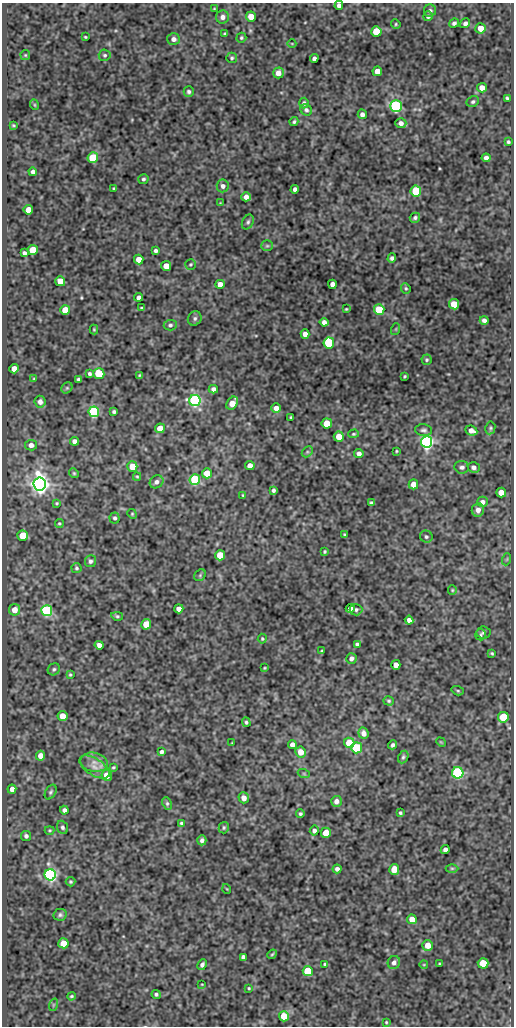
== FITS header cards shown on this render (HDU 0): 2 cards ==
NAXIS1  =                  512
NAXIS2  =                 1024

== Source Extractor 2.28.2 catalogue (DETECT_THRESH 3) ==
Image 512 x 1024 px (HDU 0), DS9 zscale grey, 1 PNG px = 1 image px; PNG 516 x 1028 px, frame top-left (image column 1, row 1024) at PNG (2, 3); each listed source drawn as its Kron ellipse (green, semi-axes under 4 px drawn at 4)
Background 76.1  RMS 0.49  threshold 1.47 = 3 sigma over >= 5 px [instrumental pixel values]
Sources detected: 220; all 220 listed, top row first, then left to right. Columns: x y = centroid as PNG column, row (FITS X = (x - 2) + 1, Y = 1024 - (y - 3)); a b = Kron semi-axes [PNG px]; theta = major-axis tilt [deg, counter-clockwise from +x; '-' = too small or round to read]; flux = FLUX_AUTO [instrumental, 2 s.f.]
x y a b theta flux
339 5 4 4 - 100
214 9 4 3 - 29
430 11 6 6 - 100
428 16 5 5 - 98
223 17 6 6 - 160
251 17 5 5 - 460
454 23 5 4 - 80
465 23 5 4 - 100
396 24 5 4 - 41
481 28 5 5 - 380
376 31 5 5 - 930
225 34 3 3 - 44
85 37 3 2 - 34
241 38 5 4 - 50
173 39 6 6 - 150
292 44 4 3 - 23
25 55 5 5 - 39
105 55 6 5 - 60
232 58 5 5 - 55
314 58 4 4 - 110
377 71 5 5 - 290
278 73 5 5 - 250
482 88 5 4 - 250
189 92 5 5 - 71
507 98 3 3 - 46
473 102 6 5 - 69
304 103 5 4 - 79
35 105 5 3 - 29
396 106 6 5 - 6000
306 110 6 5 - 72
362 114 5 4 - 130
294 122 4 4 - 51
401 123 5 5 - 130
13 125 3 2 - 31
508 142 4 3 - 50
93 158 5 5 - 1300
486 158 4 4 - 120
33 172 4 4 - 98
143 179 5 5 - 65
223 186 6 6 - 130
114 188 3 2 - 31
295 189 4 4 - 130
416 191 5 5 - 1900
246 197 5 4 - 180
220 203 4 4 - 25
28 210 5 4 - 460
415 218 5 5 - 80
248 222 8 5 63 72
267 246 6 5 - 56
33 250 5 5 - 950
156 251 4 4 - 76
24 253 4 3 - 87
392 258 5 4 - 94
139 259 5 4 - 390
190 264 5 5 - 44
166 266 5 5 - 310
60 281 5 5 - 480
220 284 5 4 - 240
332 284 4 4 - 210
406 288 5 4 - 49
138 297 4 4 - 100
454 304 5 5 - 650
142 308 4 3 - 41
346 309 3 3 - 37
65 310 5 5 - 640
379 310 5 5 - 1300
195 318 7 6 - 90
484 320 4 4 - 100
324 322 4 4 - 140
170 325 6 5 - 77
94 329 5 4 - 39
396 329 6 3 72 36
305 334 4 4 - 190
329 343 5 5 - 2100
427 360 5 5 - 54
14 369 5 4 - 320
89 374 4 3 - 71
99 374 5 5 - 1400
139 375 4 3 - 37
404 376 3 3 - 36
34 379 4 3 - 34
79 379 4 3 - 69
67 388 6 5 - 47
213 389 4 4 - 120
195 400 5 5 - 7600
40 402 6 5 - 120
232 403 7 5 56 400
276 408 5 4 - 190
94 412 5 5 - 5400
114 412 4 3 - 62
291 417 3 3 - 37
327 423 5 5 - 670
160 428 5 5 - 440
490 428 6 5 - 56
424 430 8 6 -6 86
471 431 6 4 -24 180
353 434 5 4 - 44
339 437 5 5 - 420
74 441 4 4 - 140
426 442 6 5 - 13000
31 445 6 5 - 150
396 451 3 2 - 31
307 452 6 4 45 57
359 454 4 4 - 140
132 466 5 5 - 560
250 466 5 4 - 240
462 467 7 6 - 100
474 467 6 5 - 100
74 473 5 4 - 44
207 473 5 5 - 570
137 476 4 4 - 37
195 480 5 5 - 2700
156 482 7 6 - 120
40 484 6 6 - 29000
413 484 5 5 - 300
273 490 4 3 - 75
501 493 5 5 - 320
243 495 4 3 - 36
482 502 5 5 - 150
57 503 4 3 - 37
371 503 4 3 - 62
478 510 7 6 - 180
132 514 5 4 - 39
115 518 5 5 - 64
59 523 4 4 - 41
344 535 3 2 - 33
23 536 5 5 - 830
426 537 6 6 - 69
325 552 3 3 - 43
220 555 5 5 - 720
507 559 6 4 71 39
90 561 6 5 - 86
76 568 5 5 - 53
200 575 6 5 - 49
452 590 5 4 - 40
350 608 4 4 - 170
179 609 4 4 - 220
14 610 5 5 - 330
356 610 6 5 - 71
47 611 5 5 - 5200
117 616 6 4 -10 53
409 620 4 4 - 150
146 624 5 5 - 710
483 632 7 6 - 72
481 635 5 5 - 47
262 639 5 4 - 42
357 644 4 4 - 74
99 645 4 4 - 150
322 651 4 3 - 37
492 653 3 3 - 38
351 658 5 5 - 130
396 665 5 4 - 250
265 668 3 2 - 32
54 669 6 5 - 65
70 675 4 3 - 41
458 691 6 4 -17 45
389 701 5 4 - 51
63 716 5 5 - 490
503 717 5 5 - 1100
246 722 5 4 - 54
364 733 6 5 - 180
441 742 5 4 - 28
232 743 2 2 - 24
349 743 5 5 - 810
292 745 4 4 - 150
393 745 4 3 - 84
357 748 5 5 - 2300
161 752 4 4 - 91
301 752 5 5 - 330
41 756 5 4 - 270
403 757 6 4 63 64
94 762 14 9 -10 330
94 767 17 8 -33 300
113 767 3 2 - 41
458 773 6 5 - 6200
304 774 6 4 -19 36
107 775 5 5 - 510
12 789 4 4 - 190
51 792 8 5 60 69
244 798 5 5 - 190
336 801 5 5 - 150
167 803 6 4 -64 54
64 810 4 4 - 100
400 813 3 3 - 46
300 814 4 4 - 57
181 823 3 3 - 48
62 827 7 5 -68 77
224 828 6 5 - 56
50 830 5 3 - 35
314 831 5 4 - 98
326 833 5 5 - 510
26 836 5 5 - 93
202 840 5 4 - 110
445 850 5 4 - 120
452 868 6 4 0 48
337 869 4 4 - 110
394 869 5 5 - 470
50 875 5 5 - 12000
71 882 5 4 - 45
227 889 5 3 - 24
60 915 7 6 - 76
412 919 5 4 - 320
63 943 5 5 - 450
428 945 5 5 - 350
272 954 5 4 - 39
243 957 4 4 - 91
394 963 7 6 - 140
483 963 5 5 - 820
325 964 3 3 - 48
424 964 4 2 - 25
439 964 4 3 - 30
202 965 6 4 63 98
308 971 5 5 - 1800
202 984 3 2 - 21
249 988 4 3 - 35
156 994 5 4 - 65
71 996 4 3 - 42
53 1005 6 4 72 41
284 1016 5 5 - 730
386 1022 4 3 - 33
At the frame edge (FLAGS 8, measured only in part): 1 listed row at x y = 339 5